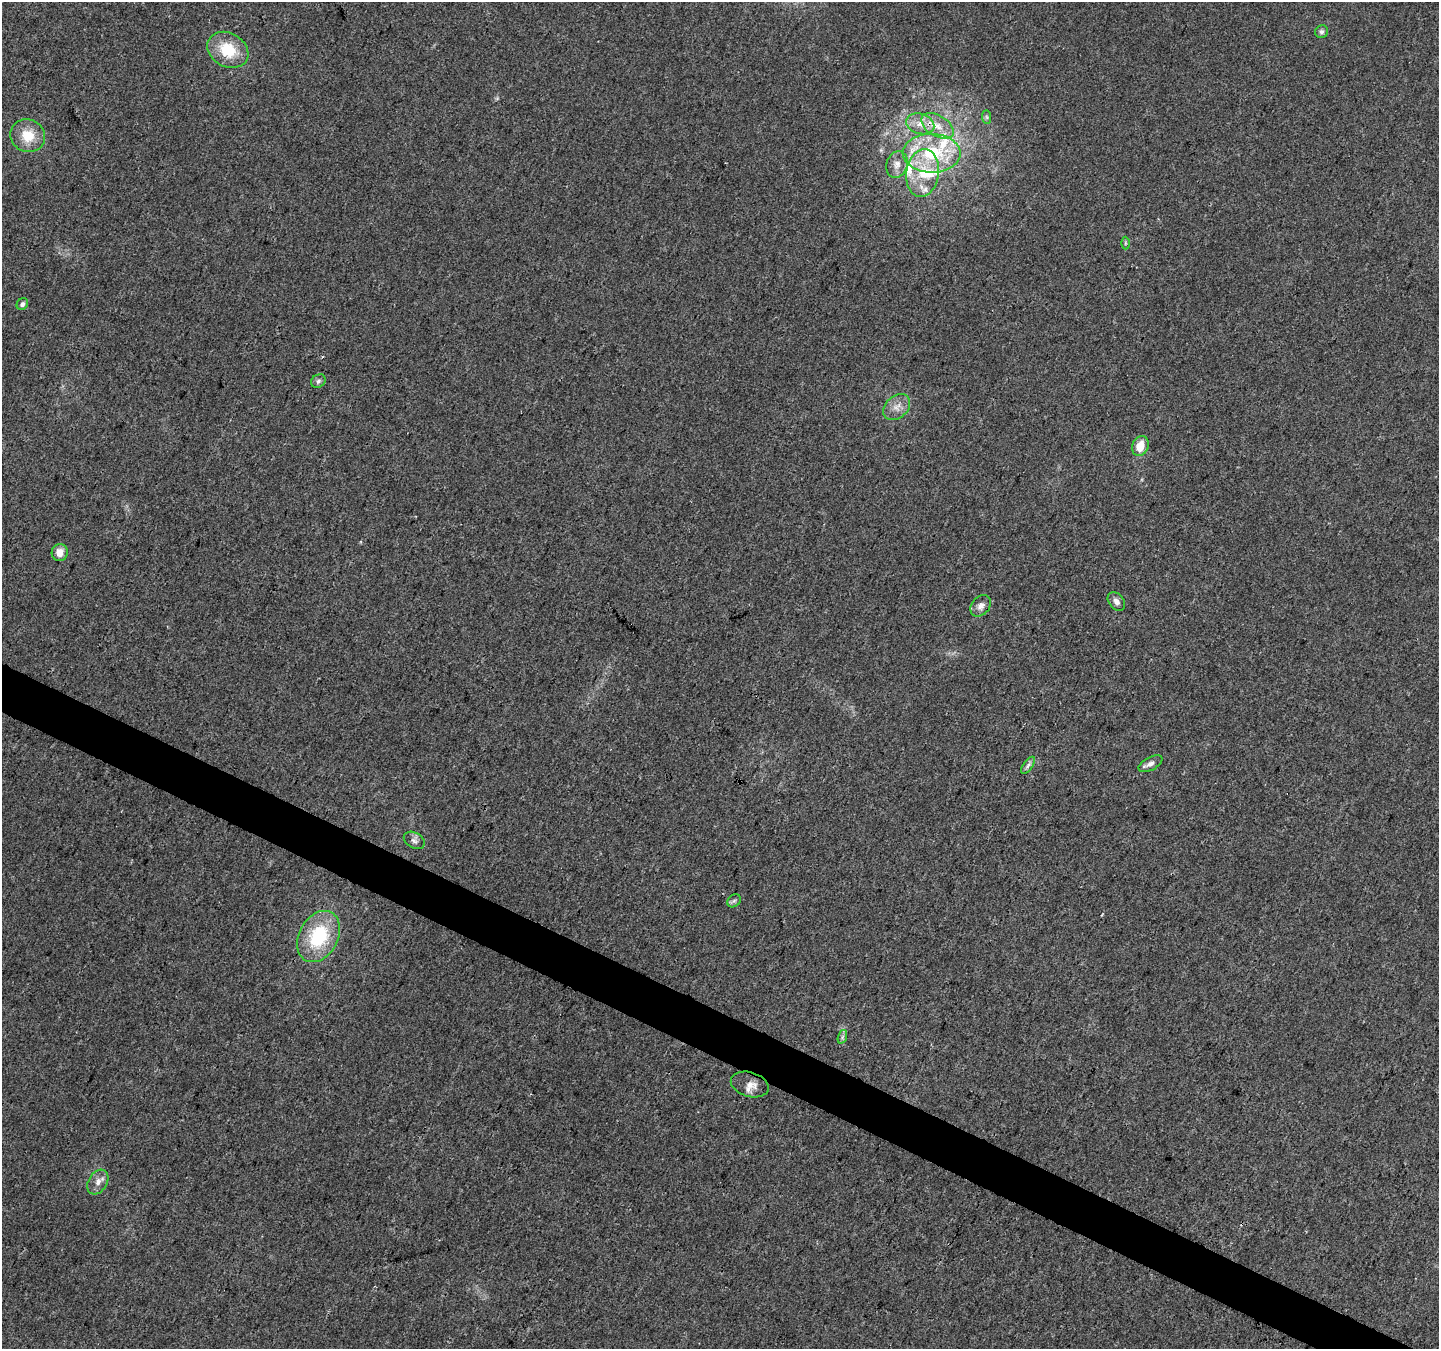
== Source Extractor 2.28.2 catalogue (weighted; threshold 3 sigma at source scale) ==
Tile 6 of 4 x 4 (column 2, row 2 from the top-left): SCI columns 1445-2881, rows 2961-4307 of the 5754 x 5853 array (HDU 1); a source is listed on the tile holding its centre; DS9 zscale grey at full resolution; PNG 1441 x 1351 px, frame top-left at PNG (2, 2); each listed source drawn as its Kron ellipse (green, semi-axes under 4 px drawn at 4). Shown black and unused: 3% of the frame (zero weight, under 3 of 4 exposures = <1% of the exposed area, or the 3 px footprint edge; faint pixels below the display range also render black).
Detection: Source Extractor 2.28.2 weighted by HDU 2 'WHT'; one run over the whole footprint, this tile lists its part. Background 0.0217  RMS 0.0038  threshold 0.0172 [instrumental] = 3 sigma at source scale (4.5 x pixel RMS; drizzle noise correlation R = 1.50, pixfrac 1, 0.0396/0.0396 arcsec/px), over >= 5 px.
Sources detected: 30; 5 inside a brighter listed object's ellipse — not listed separately; the other 25 listed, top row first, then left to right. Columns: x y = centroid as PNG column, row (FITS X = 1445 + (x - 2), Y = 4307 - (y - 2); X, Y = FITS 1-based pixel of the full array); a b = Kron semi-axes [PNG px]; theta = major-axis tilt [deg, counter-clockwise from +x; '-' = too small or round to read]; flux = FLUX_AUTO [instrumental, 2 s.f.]
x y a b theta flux
1322 32 6 6 - 0.99
228 50 22 17 -30 13
987 117 7 4 -89 0.69
920 124 14 10 -18 4.6
938 126 18 10 -31 6
28 136 17 16 - 8.5
932 153 29 19 0 27
897 164 14 10 72 3.2
923 173 24 16 81 12
1125 243 6 4 90 0.54
22 304 6 5 - 1.2
318 381 7 6 - 1
897 407 15 11 43 3.8
1140 446 10 8 69 5.9
60 552 8 8 - 3.8
1116 601 10 7 -49 1.8
981 606 12 9 47 2.4
1150 764 13 6 28 1.9
1028 765 10 4 55 1.2
414 840 11 7 -30 1.7
734 901 7 6 - 0.86
319 936 27 19 62 25
842 1037 7 4 71 0.85
750 1085 19 12 -16 3.9
98 1182 13 9 59 2.8